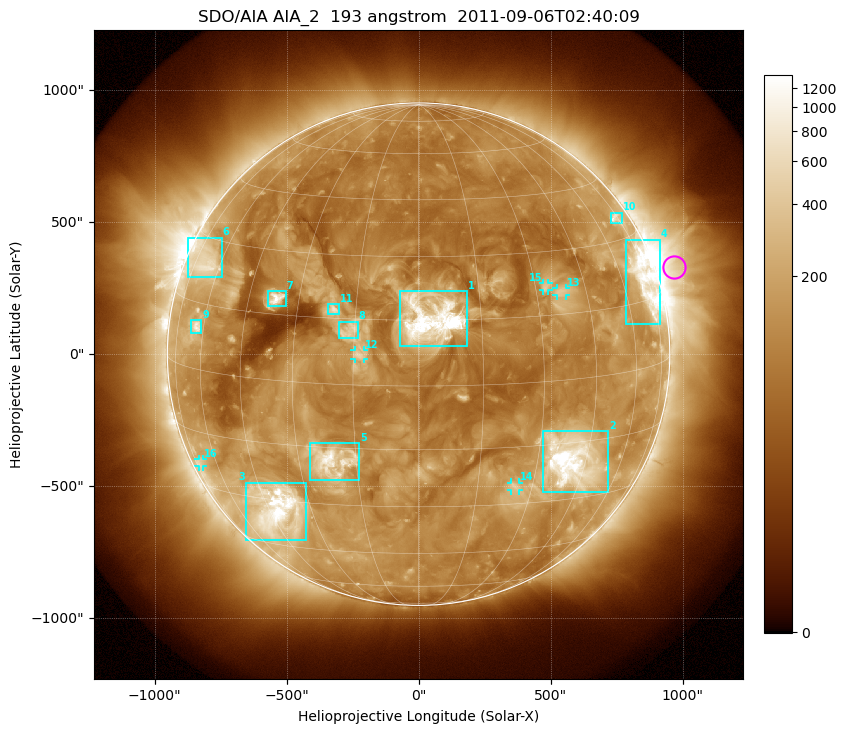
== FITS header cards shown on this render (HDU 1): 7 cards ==
TELESCOP= 'SDO/AIA'
INSTRUME= 'AIA_2'
WAVELNTH=                  193
WAVEUNIT= 'angstrom'
DATE-OBS= '2011-09-06T02:40:09.52'
CTYPE1  = 'HPLN-TAN'
CTYPE2  = 'HPLT-TAN'

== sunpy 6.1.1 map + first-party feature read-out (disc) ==
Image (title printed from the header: SDO/AIA AIA_2  193 angstrom  2011-09-06T02:40:09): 1024 x 1024 px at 2.4 arcsec/px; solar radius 952 arcsec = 397 px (full disc in frame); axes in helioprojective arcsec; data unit not stated in the header (colour bar unlabelled)
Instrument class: DISC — disc imager (sunpy class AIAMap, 193 A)
Bright regions (active regions / flare kernels): reference = the median radial profile (limb darkening/brightening removed); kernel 9 px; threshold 5 sigma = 237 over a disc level ~106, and >= 1.15x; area >= 12 px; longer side >= 10 px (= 24 arcsec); searched inside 0.97 R_sun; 16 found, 16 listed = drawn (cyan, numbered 1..; 5 of them under ~33 arcsec drawn as corner ticks so the feature stays visible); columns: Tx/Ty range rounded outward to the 5 arcsec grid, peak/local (2 s.f.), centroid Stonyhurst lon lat
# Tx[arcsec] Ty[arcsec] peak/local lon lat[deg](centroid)
1 -70..185 30..240 58 +3 +15
2 470..720 -520..-290 18 +40 -19
3 -655..-425 -705..-485 16 -42 -33
4 785..915 115..435 9.5 +71 +19
5 -410..-225 -475..-335 11 -21 -18
6 -875..-745 290..445 5.5 -69 +24
7 -570..-505 180..240 10 -37 +19
8 -305..-230 60..125 4.7 -16 +12
9 -865..-820 80..130 6.2 -63 +10
10 725..770 495..535 4.7 +73 +35
11 -345..-300 150..190 6.6 -21 +17
12 -245..-205 -20..15 4.1 -14 +7
13 520..560 220..250 3.6 +37 +20
14 350..380 -515..-485 3.8 +25 -25
15 470..495 240..270 3.8 +33 +22
16 -835..-815 -425..-395 3 -70 -23
Off-limb structures (1.02-1.3 R_sun): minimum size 162 px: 4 found; the strongest spans PA ~260..310 deg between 1.02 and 1.3 R_sun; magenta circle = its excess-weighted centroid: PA ~290 deg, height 1.07 R_sun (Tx ~965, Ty ~330 arcsec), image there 3.2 x the reference